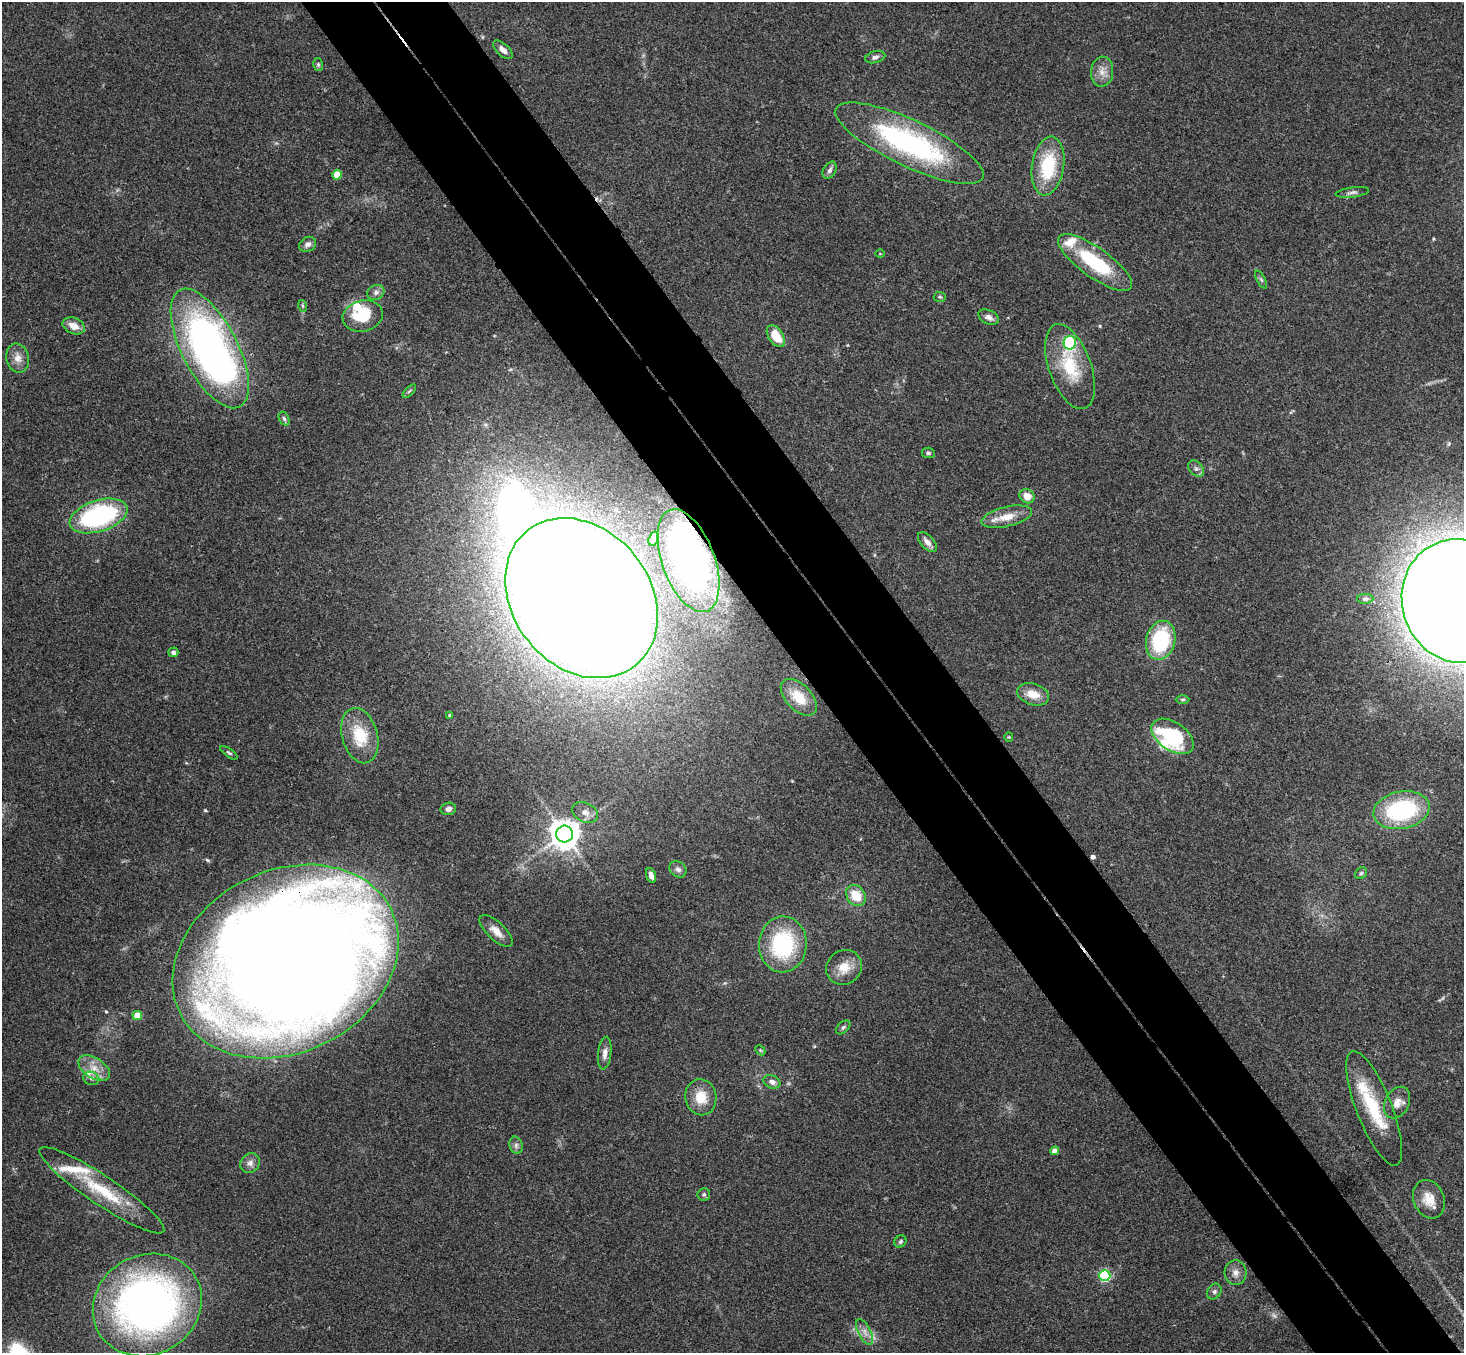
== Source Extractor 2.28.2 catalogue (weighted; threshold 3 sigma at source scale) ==
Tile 6 of 4 x 4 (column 2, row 2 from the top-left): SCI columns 1516-2977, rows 3034-4384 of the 5950 x 5930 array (HDU 1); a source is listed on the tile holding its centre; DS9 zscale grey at full resolution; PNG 1466 x 1355 px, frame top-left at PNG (2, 2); each listed source drawn as its Kron ellipse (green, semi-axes under 4 px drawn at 4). Shown black and unused: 10% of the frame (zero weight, under 3 of 4 exposures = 6% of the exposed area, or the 3 px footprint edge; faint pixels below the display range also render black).
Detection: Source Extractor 2.28.2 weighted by HDU 2 'WHT'; one run over the whole footprint, this tile lists its part. Background 0.163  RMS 0.0074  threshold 0.0331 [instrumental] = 3 sigma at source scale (4.5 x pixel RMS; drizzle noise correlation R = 1.50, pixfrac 1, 0.05/0.05 arcsec/px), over >= 5 px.
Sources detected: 97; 1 too faint to see at this stretch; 4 inside a brighter object's white glare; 1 cosmic-ray / hot-pixel residue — neither listed nor drawn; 10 inside a brighter listed object's ellipse — not listed separately; the other 81 listed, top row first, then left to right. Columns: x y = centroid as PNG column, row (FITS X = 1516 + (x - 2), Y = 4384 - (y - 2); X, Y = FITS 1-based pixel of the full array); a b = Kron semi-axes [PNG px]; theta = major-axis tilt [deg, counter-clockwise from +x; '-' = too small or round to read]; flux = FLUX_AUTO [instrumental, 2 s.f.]
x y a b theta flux
503 50 12 6 -43 4.4
875 57 10 5 14 2.4
318 64 6 5 - 1.3
1102 72 15 11 86 7.2
909 143 81 23 -25 140
1048 166 30 16 81 42
830 170 9 6 61 2.8
337 175 5 4 - 14
1352 192 17 5 7 2.8
308 244 9 7 29 3.4
880 254 4 3 - 0.55
1095 263 44 15 -35 53
1261 280 10 4 -62 1.5
376 292 9 7 27 2.9
940 297 6 5 - 1.1
303 306 6 4 -70 1.2
363 316 20 15 14 32
989 317 11 7 -25 4.3
74 326 11 8 -22 8.1
776 336 12 7 -57 16
1070 343 7 6 - 91
210 348 66 28 -63 410
18 358 14 11 -77 7
1070 367 44 21 -70 37
409 391 8 3 45 1.1
284 418 7 5 -63 1.7
928 453 6 5 - 1.5
1196 469 9 6 -48 2.6
1027 496 8 6 -36 7.9
98 516 30 15 18 110
1007 517 26 10 13 13
654 539 7 5 71 2.9
927 542 12 6 -48 4.4
688 561 54 26 -70 200
581 598 86 68 -51 3200
1365 599 8 5 2 1.6
1459 601 62 57 -73 3800
1161 640 20 14 75 60
173 652 5 5 - 2.3
1033 694 16 10 -18 11
799 697 22 12 -47 14
1183 699 7 3 0 0.93
450 715 4 4 - 1.4
360 736 28 17 -74 27
1173 736 24 14 -34 64
1009 737 4 4 - 0.73
229 753 10 4 -35 1.4
448 809 8 6 9 3.2
1401 810 28 18 11 81
585 812 13 9 -27 5
565 834 8 8 - 1200
678 869 9 7 -39 3.1
1361 873 7 5 44 1.3
651 875 8 4 -71 3.7
856 896 11 9 -54 15
496 931 21 9 -43 7
783 944 28 24 86 70
286 961 118 91 26 2200
844 967 18 17 - 13
137 1015 5 4 - 14
843 1027 8 5 44 1.6
760 1050 6 4 -45 0.99
605 1053 16 6 83 4.5
94 1068 17 10 -33 9.2
91 1078 8 6 -19 2.2
772 1082 9 6 -22 3.6
701 1097 18 15 -80 16
1397 1102 16 12 63 7.5
1374 1108 61 18 -68 40
516 1145 9 6 -76 2.5
1055 1151 4 4 - 7.8
250 1163 10 9 - 4.1
102 1190 74 14 -34 43
704 1194 6 6 - 1.6
1429 1199 20 15 -67 12
900 1242 6 5 - 1.4
1235 1273 12 11 - 5
1105 1276 5 5 - 96
1214 1292 8 6 58 2.1
147 1305 56 49 30 400
865 1332 14 6 -64 4.9
Overlapping masked pixels (flux is a lower limit): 2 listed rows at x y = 688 561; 286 961
Isophote crosses this tile's border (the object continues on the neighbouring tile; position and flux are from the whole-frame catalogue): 1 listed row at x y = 1459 601